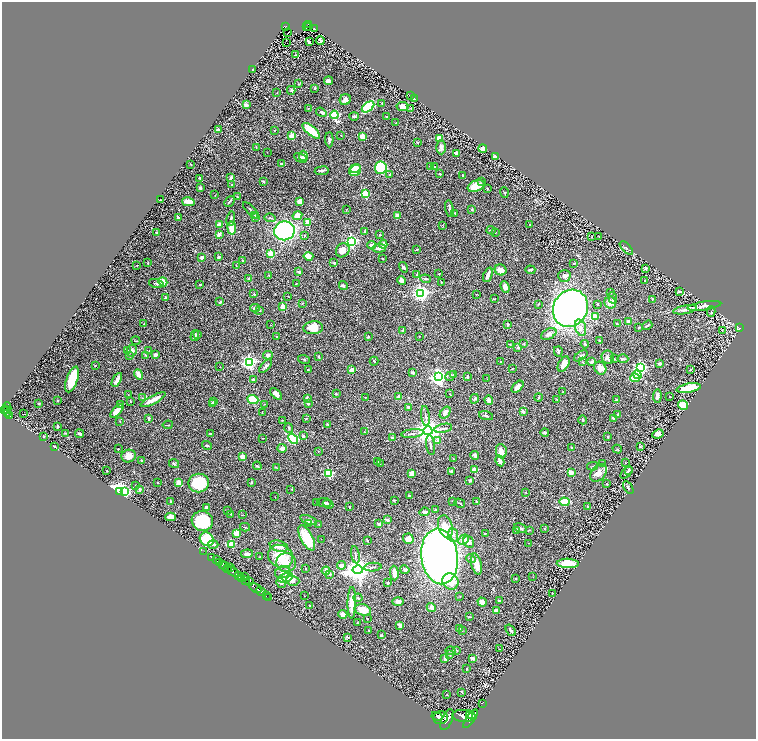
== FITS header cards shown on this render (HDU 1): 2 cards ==
NAXIS1  =                 1508
NAXIS2  =                 1474

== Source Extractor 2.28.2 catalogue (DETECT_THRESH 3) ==
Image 1508 x 1474 px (HDU 1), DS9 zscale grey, zoomed out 1/2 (1 PNG px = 2 x 2 image px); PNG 758 x 741 px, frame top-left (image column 1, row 1474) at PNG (2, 2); each listed source drawn as its Kron ellipse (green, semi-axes under 4 px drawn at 4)
Background 0.948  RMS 0.032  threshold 0.0968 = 3 sigma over >= 5 px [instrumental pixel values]
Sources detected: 503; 31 cannot appear on this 1/2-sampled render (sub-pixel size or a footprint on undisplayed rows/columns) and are neither listed nor drawn; the other 472 listed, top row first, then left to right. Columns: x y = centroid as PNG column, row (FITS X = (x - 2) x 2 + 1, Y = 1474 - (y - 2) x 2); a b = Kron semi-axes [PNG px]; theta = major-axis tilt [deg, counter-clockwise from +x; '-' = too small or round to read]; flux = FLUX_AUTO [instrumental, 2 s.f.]
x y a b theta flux
308 24 4 2 - 170
285 26 4 2 - 190
306 26 2 1 - 16
309 26 2 1 - 27
314 29 2 1 - 4
288 33 2 1 - 4.5
320 41 4 3 - 19
310 42 3 2 - 64
287 43 2 1 - 66
295 55 3 2 - 4.2
252 70 2 2 - 5.6
328 81 4 3 - 30
299 84 4 2 - 4.6
315 88 3 3 - 6.6
291 90 4 3 - 10
277 93 3 2 - 2.1
410 96 3 1 - 2
414 99 3 2 - 6.1
345 100 6 5 - 20
382 103 3 2 - 3.5
246 105 3 2 - 19
403 106 6 4 -10 36
368 107 7 4 37 240
411 108 2 2 - 6.6
308 109 2 2 - 2.2
321 112 5 3 - 9.4
334 115 4 3 - 640
354 116 5 3 - 9.1
386 117 3 2 - 3.6
396 123 3 2 - 3.3
218 129 4 3 - 7.2
275 130 3 2 - 2.6
311 131 11 4 -41 170
341 135 2 2 - 3.5
292 136 2 2 - 190
363 137 3 2 - 190
439 138 3 3 - 55
329 140 7 3 -87 13
417 142 3 2 - 3.1
256 147 2 2 - 2.6
441 147 7 4 90 20
483 148 4 4 - 23
267 152 2 1 - 1.8
456 153 2 2 - 57
303 156 5 4 - 29
496 157 4 3 - 16
300 158 7 3 -26 15
191 164 2 2 - 6
281 164 3 2 - 3.1
431 166 4 2 - 7.4
434 167 3 2 - 8.8
355 168 5 4 - 85
381 168 6 6 - 260
322 171 7 3 7 11
355 171 6 5 - 110
390 174 3 2 - 4.9
440 174 2 2 - 18
462 175 2 2 - 6.1
200 178 3 2 - 5.5
231 178 4 2 - 17
263 181 3 3 - 8.1
482 182 4 3 - 6.1
232 185 4 3 - 4.2
476 186 9 5 21 93
200 188 3 2 - 11
487 189 2 2 - 4.5
504 193 5 2 - 5
365 194 3 3 - 310
215 195 2 1 - 1.5
237 197 3 2 - 3.9
160 200 2 1 - 2.6
229 201 6 3 48 8.7
300 201 4 3 - 29
188 202 6 4 -12 51
449 209 8 3 -79 13
346 210 3 2 - 2.2
472 210 3 3 - 6.7
251 211 11 2 -46 12
455 213 3 2 - 5.6
254 215 3 2 - 5.7
397 215 3 3 - 28
297 216 5 4 - 44
178 217 3 2 - 8.9
256 218 3 2 - 4.4
270 218 6 3 -6 8.6
231 219 7 2 80 13
308 222 3 3 - 49
219 224 2 2 - 94
443 225 4 2 - 2.8
530 225 2 2 - 2.2
232 228 6 3 -82 130
491 230 4 2 - 4
284 231 10 9 - 820
365 231 3 2 - 13
495 232 2 2 - 2.6
157 233 3 2 - 8.7
219 234 3 3 - 23
380 235 2 2 - 3.6
305 236 3 2 - 5.7
592 237 2 1 - 3.7
599 237 2 1 - 3.2
351 241 3 3 - 1300
383 244 4 3 - 32
372 245 4 3 - 22
379 248 7 4 4 21
626 248 8 1 -46 6.3
417 249 2 2 - 4.6
343 250 7 6 - 50
271 254 3 3 - 210
308 256 5 4 - 66
219 257 4 3 - 6.7
202 258 3 3 - 25
383 258 2 1 - 3.4
242 260 2 2 - 10
148 263 3 2 - 3.8
334 263 4 3 - 5.8
574 263 2 2 - 15
137 266 2 2 - 2.4
236 266 2 1 - 2
404 267 5 3 - 9.4
646 269 3 2 - 10
501 270 6 5 - 34
530 270 5 2 - 12
299 272 3 2 - 9.1
439 274 2 2 - 5.2
416 275 3 2 - 3.1
488 275 8 3 68 26
269 276 3 2 - 3.5
564 276 6 6 - 17
249 278 4 3 - 10
426 279 5 3 - 7.4
402 280 4 3 - 21
644 280 3 2 - 5.2
163 282 4 3 - 110
441 282 2 2 - 5.4
156 283 7 3 -15 11
200 284 3 2 - 4.9
296 284 3 2 - 3
343 286 4 4 - 10
505 287 6 4 -69 35
679 291 4 3 - 7.4
611 292 4 2 - 6.1
421 293 4 4 - 2400
254 294 2 2 - 9
477 294 2 1 - 2.1
288 296 2 1 - 1.6
166 297 2 2 - 8.1
613 298 6 4 -67 9.7
494 299 3 2 - 3.2
652 299 3 2 - 3.3
220 302 3 3 - 6.4
610 302 6 6 - 42
302 303 4 3 - 4.3
538 304 3 2 - 5.9
598 304 3 2 - 6.3
704 306 17 4 9 27
283 307 2 2 - 140
255 308 5 4 - 15
570 308 19 17 60 3100
259 310 3 3 - 5.6
685 310 12 4 11 24
711 311 5 2 - 4.3
595 316 2 2 - 180
629 321 3 2 - 12
144 324 2 1 - 2.5
508 324 2 2 - 13
617 324 2 2 - 4
270 325 2 1 - 2.2
647 325 5 2 - 6.7
313 328 10 6 4 73
580 328 9 5 -73 31
639 328 4 3 - 4.8
739 328 3 2 - 3.3
403 330 3 2 - 5.4
722 330 2 1 - 2
198 334 2 2 - 4.2
549 334 8 5 27 23
195 336 5 3 - 11
419 336 2 1 - 2.8
277 337 3 2 - 3.5
368 337 3 2 - 8.2
599 340 3 2 - 5.4
136 341 4 1 - 3.4
524 343 3 2 - 4.4
510 344 2 2 - 2.8
585 344 4 3 - 7.1
518 347 4 4 - 11
132 350 6 5 - 17
127 351 3 2 - 5.3
149 351 3 2 - 2.6
558 351 5 3 - 8.1
146 355 4 3 - 8.2
155 355 4 3 - 20
268 355 5 4 - 15
130 356 2 2 - 3
581 356 7 4 34 15
318 357 2 2 - 5.1
608 357 7 6 - 17
304 359 6 2 -15 6.6
614 359 3 2 - 2.8
623 359 5 3 - 8
374 361 4 2 - 6.3
592 361 4 3 - 12
250 362 4 3 - 1600
501 362 2 2 - 4.1
583 362 3 2 - 5.5
564 364 8 5 58 38
660 364 3 3 - 14
95 365 2 2 - 3.4
266 366 8 3 48 13
220 367 2 1 - 3.3
600 368 7 5 -56 52
640 368 3 3 - 800
512 369 3 2 - 3.4
308 370 2 2 - 2.5
352 370 2 2 - 100
690 370 3 2 - 3.7
413 373 4 3 - 12
139 374 5 3 - 49
453 375 3 2 - 9.2
637 375 5 3 - 88
450 376 5 4 - 9
438 377 4 4 - 2100
467 377 4 2 - 11
635 378 5 4 - 92
72 379 13 5 70 180
487 379 2 2 - 3.4
117 380 7 3 60 25
253 380 3 3 - 19
518 387 7 3 46 28
689 388 12 4 10 190
563 392 2 2 - 2.5
276 394 7 3 -44 29
336 394 3 2 - 6.3
450 394 2 2 - 3.2
128 395 3 2 - 2.1
657 396 7 3 86 16
670 396 2 1 - 3
365 397 2 1 - 2.4
399 397 2 2 - 76
538 397 4 2 - 4.2
143 398 3 3 - 4.2
307 398 4 3 - 12
253 399 6 4 -22 190
475 399 5 3 - 11
557 399 3 2 - 4.3
153 400 14 3 27 60
489 400 4 3 - 25
616 400 3 2 - 7.3
57 401 2 2 - 12
130 401 3 2 - 3
213 401 3 2 - 8
213 403 3 3 - 21
308 403 2 2 - 20
39 404 4 2 - 4.8
265 404 3 1 - 2.5
120 405 2 2 - 2.6
683 405 5 4 - 120
408 407 2 2 - 11
7 408 5 3 - 660
6 410 2 2 - 260
3 411 2 2 - 720
117 411 8 3 46 53
523 412 4 3 - 24
7 413 4 2 - 410
262 413 3 2 - 2.7
445 413 7 4 54 31
24 414 2 1 - 42
618 414 3 2 - 4.7
9 416 4 2 - 360
425 416 10 2 -83 13
486 416 7 4 -16 11
149 418 3 2 - 14
306 418 2 2 - 2.9
614 418 4 3 - 13
282 420 3 1 - 2.9
583 420 4 3 - 6.8
120 421 2 2 - 2.3
168 425 5 2 - 3.8
328 425 4 2 - 3.6
57 426 3 2 - 12
289 428 5 3 - 8.5
443 428 9 3 13 12
428 431 4 4 - 7600
364 432 3 3 - 5.7
545 432 4 3 - 12
65 433 4 2 - 4.1
210 433 3 2 - 5.4
412 433 11 2 7 15
80 434 4 3 - 15
658 434 6 4 26 28
43 436 3 2 - 2.5
303 436 2 2 - 41
607 437 2 2 - 6
263 438 4 1 - 3
393 438 4 3 - 6.3
293 439 5 4 - 500
437 440 3 3 - 15
207 445 5 3 - 8.8
431 445 10 3 -82 13
54 447 4 2 - 5.6
572 447 3 2 - 9.1
640 447 2 2 - 4.9
282 448 4 3 - 26
118 449 2 2 - 3.9
617 449 5 2 - 4.5
318 451 3 2 - 3.2
501 451 7 5 -79 56
475 455 4 3 - 18
129 456 7 6 - 49
242 456 2 2 - 100
453 459 2 2 - 2
142 460 3 3 - 6.1
500 461 5 3 - 29
378 462 3 2 - 2.9
625 462 3 2 - 3.8
174 463 5 4 - 8.5
380 463 2 2 - 2
602 464 2 2 - 2
257 466 4 3 - 7.2
593 466 5 1 - 2.5
276 467 3 2 - 2.5
474 470 2 2 - 160
629 470 3 3 - 11
107 471 2 1 - 3.8
451 472 4 3 - 12
329 473 3 3 - 450
571 473 3 3 - 41
598 473 10 7 48 48
627 473 7 3 45 12
412 474 4 3 - 50
470 481 3 3 - 9.5
252 482 3 3 - 7.4
158 483 2 2 - 3.2
179 483 3 2 - 96
199 483 10 9 - 260
607 484 3 2 - 4.8
135 485 2 2 - 2.7
628 487 7 3 -57 8.9
291 489 3 2 - 2.4
140 490 4 2 - 9.4
120 491 4 3 - 4500
125 492 4 3 - 460
526 493 3 2 - 2.3
409 496 3 2 - 7.8
275 497 3 2 - 2.3
394 500 2 2 - 6.7
171 501 2 2 - 10
453 501 4 2 - 4.1
317 502 4 2 - 5.4
477 502 2 2 - 11
564 502 5 4 - 120
324 503 7 3 -5 12
460 503 5 2 - 6.7
328 504 5 3 - 10
206 507 3 2 - 17
349 507 3 2 - 4.7
588 507 2 2 - 7.5
435 509 3 3 - 3.7
227 510 2 2 - 2.4
425 512 5 3 - 14
231 514 2 2 - 3.4
242 515 3 2 - 2.2
171 517 5 3 - 57
387 519 3 2 - 20
309 520 9 4 -20 25
202 521 11 10 - 260
308 524 3 3 - 4.4
319 524 3 2 - 3.2
379 524 4 3 - 13
245 527 5 2 - 3.9
445 527 12 7 -74 69
521 528 7 3 -27 11
545 528 3 2 - 3.4
516 530 3 3 - 8.7
529 530 3 2 - 3.3
237 533 4 3 - 75
485 533 3 2 - 3.4
453 535 7 5 -85 25
307 538 14 6 -61 190
207 539 7 6 - 240
321 539 2 1 - 1.5
408 539 5 5 - 42
463 540 6 4 47 49
367 541 2 2 - 4.9
469 542 6 5 - 44
529 543 2 2 - 1.8
213 544 5 3 - 14
231 544 3 2 - 230
279 546 9 5 -14 45
203 552 3 1 - 18
247 554 6 3 7 20
355 555 9 3 -79 10
280 556 13 11 -29 150
440 556 28 18 -83 4700
212 557 2 1 - 57
260 557 3 2 - 2.6
471 559 5 3 - 8.8
216 560 3 2 - 260
219 562 3 2 - 430
286 562 10 9 - 86
568 563 11 4 -2 130
476 564 11 5 -76 52
222 565 2 1 - 390
341 565 4 3 - 32
225 566 5 3 - 1400
231 567 2 1 - 250
373 567 9 3 6 10
227 568 2 2 - 750
305 568 2 2 - 4.1
358 570 5 4 - 6300
405 570 5 3 - 7.2
326 571 4 3 - 51
233 572 6 2 -37 4600
282 572 8 6 18 36
394 573 7 3 -89 42
330 574 4 3 - 7.4
239 575 4 3 - 1800
245 576 4 2 - 510
533 577 2 2 - 2.6
241 578 3 2 - 800
286 578 8 4 18 180
515 579 2 2 - 5.9
245 581 3 2 - 820
292 581 7 5 -5 27
249 582 4 2 - 970
450 582 8 7 - 110
281 583 5 4 - 11
388 583 2 2 - 18
255 588 6 2 -33 1900
261 591 5 2 - 2800
552 593 2 1 - 3.2
266 596 2 2 - 82
304 596 2 1 - 1.6
460 596 2 2 - 2.9
269 597 2 1 - 38
358 598 4 3 - 8.1
499 600 2 2 - 18
398 602 6 4 0 26
482 602 4 3 - 59
352 603 16 4 89 95
309 605 2 2 - 3.2
431 607 5 4 - 22
363 610 8 5 -16 95
497 610 4 2 - 34
343 614 4 3 - 37
470 617 4 2 - 4.1
367 619 2 1 - 3.8
357 623 2 2 - 5.6
400 625 4 3 - 16
459 628 2 2 - 21
369 630 4 2 - 4.9
511 630 6 3 -54 14
462 631 2 2 - 4
381 635 3 2 - 3.3
348 637 4 3 - 4.8
499 649 4 3 - 5.9
456 650 3 2 - 4.5
451 651 5 3 - 9.6
450 654 3 3 - 6.6
473 658 3 2 - 27
445 659 4 3 - 10
466 669 3 2 - 3.6
462 692 4 1 - 2.9
447 695 2 1 - 2
482 703 2 1 - 22
470 715 4 2 - 1800
437 716 6 2 -27 2400
464 716 12 6 -2 10000
441 718 7 6 - 7600
470 719 11 2 53 5300
447 720 11 5 66 9200
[31 sub-pixel or undisplayed-footprint detections neither listed nor drawn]